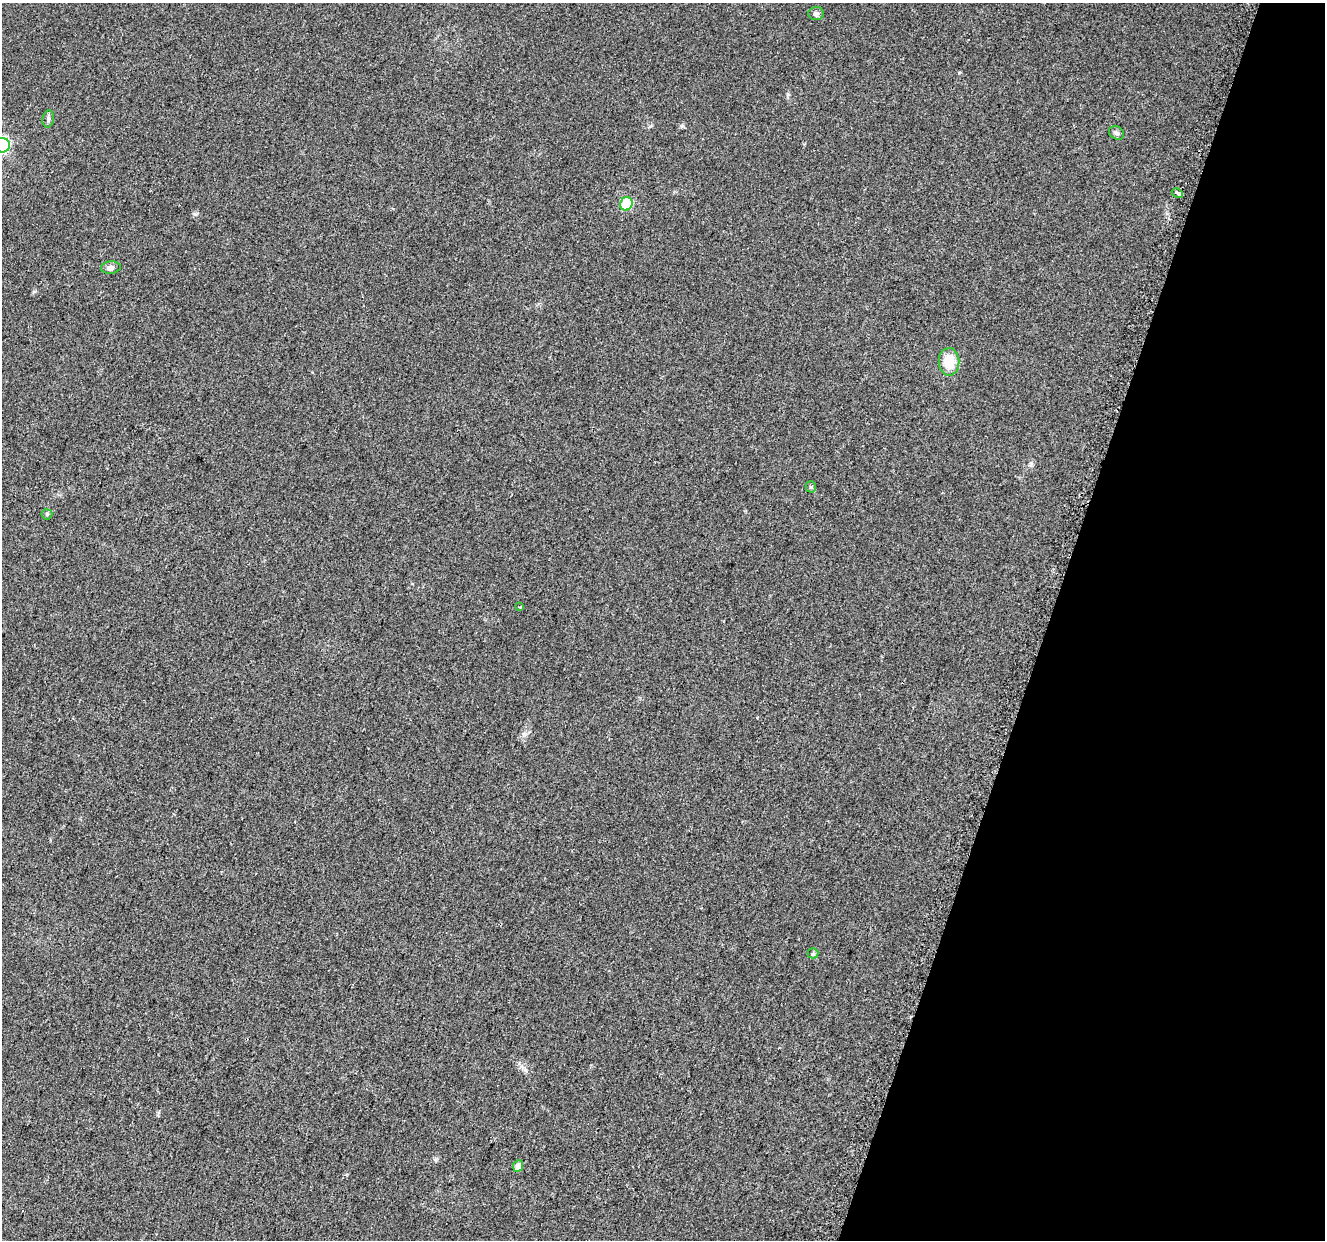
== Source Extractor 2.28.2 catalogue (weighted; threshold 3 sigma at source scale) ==
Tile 8 of 4 x 4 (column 4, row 2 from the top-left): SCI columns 4008-5330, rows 2811-4048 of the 5424 x 5592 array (HDU 1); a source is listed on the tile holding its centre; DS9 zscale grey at full resolution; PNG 1327 x 1242 px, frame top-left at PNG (2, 3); each listed source drawn as its Kron ellipse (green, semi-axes under 4 px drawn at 4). Shown black and unused: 21% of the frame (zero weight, under 2 of 3 exposures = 3% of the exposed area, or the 3 px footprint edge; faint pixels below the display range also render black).
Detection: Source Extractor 2.28.2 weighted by HDU 2 'WHT'; one run over the whole footprint, this tile lists its part. Background 0.0309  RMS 0.0073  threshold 0.0328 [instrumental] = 3 sigma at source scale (4.5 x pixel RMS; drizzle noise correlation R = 1.50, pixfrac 1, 0.0396/0.0396 arcsec/px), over >= 5 px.
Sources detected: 13; all 13 listed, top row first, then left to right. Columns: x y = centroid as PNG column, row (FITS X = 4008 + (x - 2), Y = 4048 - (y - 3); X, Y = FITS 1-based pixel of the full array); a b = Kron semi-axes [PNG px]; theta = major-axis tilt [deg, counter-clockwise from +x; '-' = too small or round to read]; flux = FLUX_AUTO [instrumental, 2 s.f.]
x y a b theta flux
816 13 8 6 2 1.9
48 119 8 5 82 1.9
1116 133 8 6 -34 1.9
2 145 8 7 - 110
1177 193 6 3 -30 8
626 204 7 6 - 25
111 268 10 6 6 2.8
949 362 14 10 -89 16
811 487 5 5 - 0.85
47 514 5 5 - 1
520 607 3 3 - 1.1
813 953 5 5 - 1
518 1166 6 5 - 4.9
Overlapping masked pixels (flux is a lower limit): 1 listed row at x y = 1177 193
Isophote crosses this tile's border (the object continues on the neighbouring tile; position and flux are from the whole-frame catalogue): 1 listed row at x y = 2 145
Unlisted compact peaks at least as high as the median listed source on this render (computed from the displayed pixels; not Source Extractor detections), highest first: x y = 959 73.